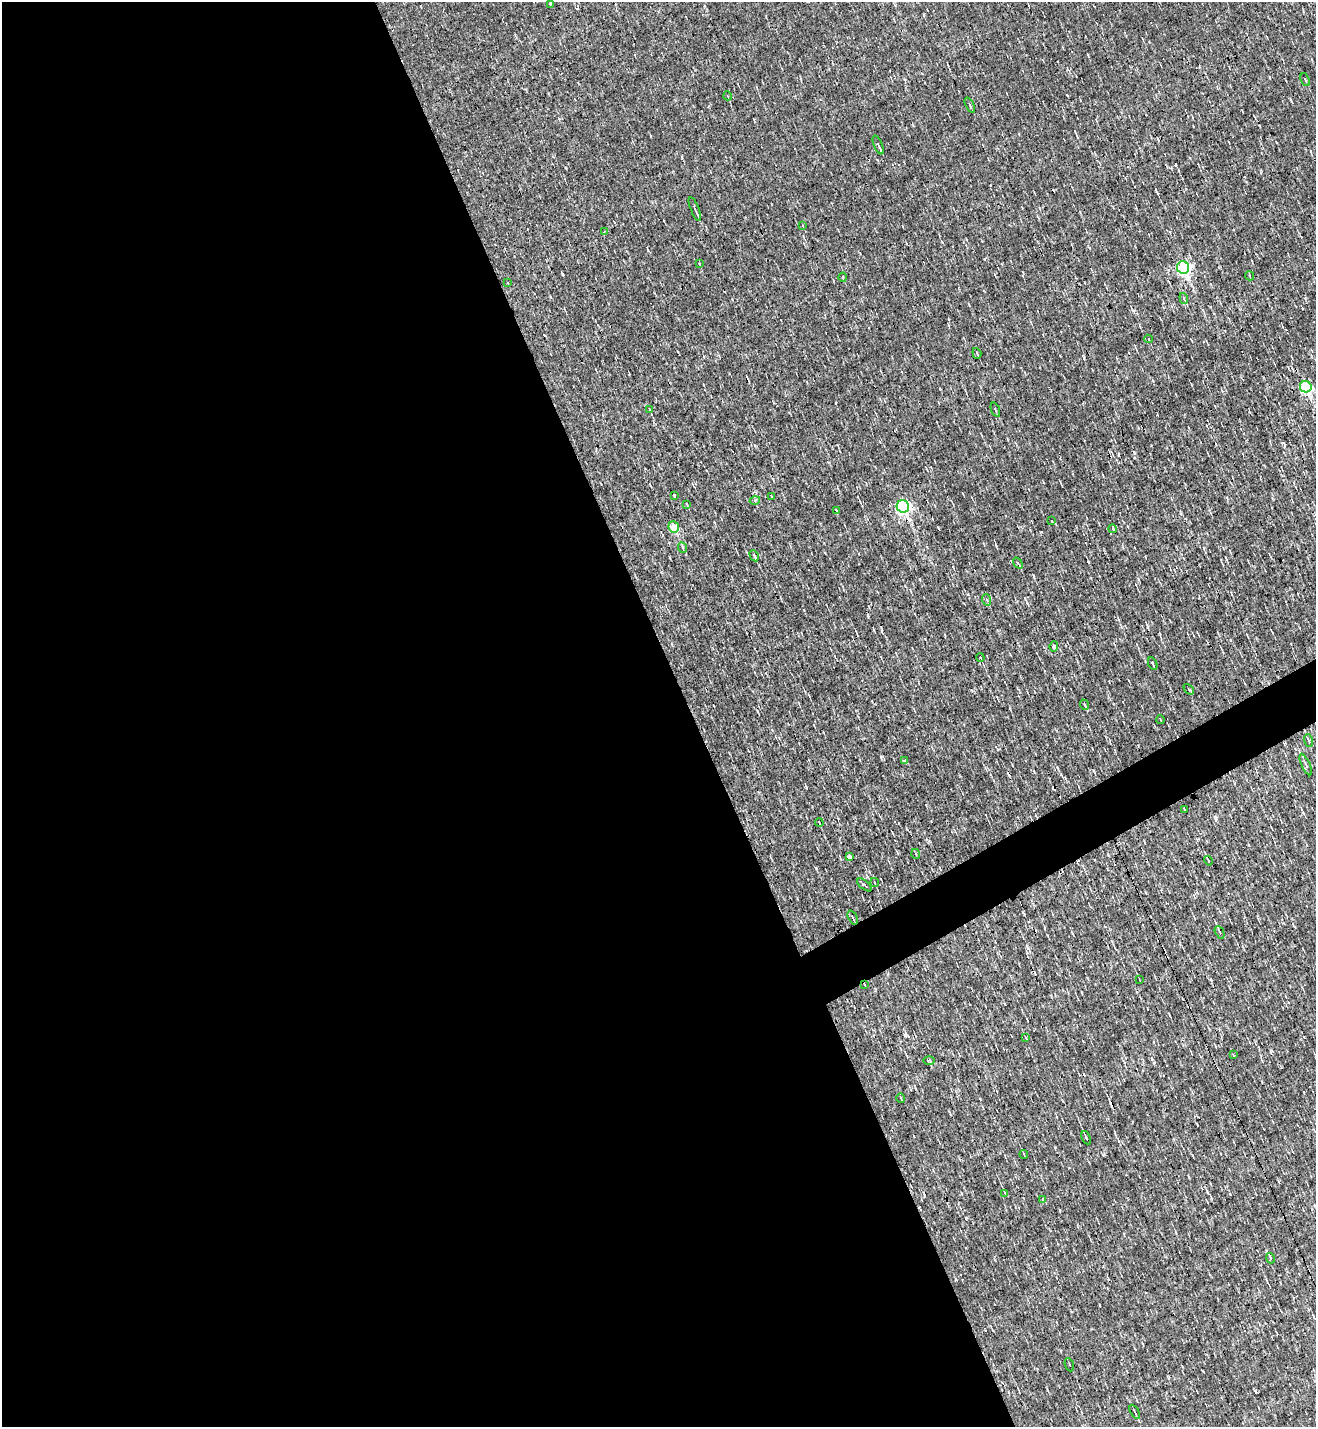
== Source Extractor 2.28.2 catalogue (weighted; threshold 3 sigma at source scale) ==
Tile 9 of 4 x 4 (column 1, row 3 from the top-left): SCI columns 283-1596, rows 1426-2850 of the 5685 x 5701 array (HDU 1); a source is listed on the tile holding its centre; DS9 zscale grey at full resolution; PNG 1318 x 1429 px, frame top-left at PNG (2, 2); each listed source drawn as its Kron ellipse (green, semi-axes under 4 px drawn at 4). Shown black and unused: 54% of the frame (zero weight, under 3 of 4 exposures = <1% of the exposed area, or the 3 px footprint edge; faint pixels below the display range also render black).
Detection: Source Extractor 2.28.2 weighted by HDU 2 'WHT'; one run over the whole footprint, this tile lists its part. Background 0.00267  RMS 0.039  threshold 0.177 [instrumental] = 3 sigma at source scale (4.5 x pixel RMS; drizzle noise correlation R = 1.50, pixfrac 1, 0.05/0.05 arcsec/px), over >= 5 px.
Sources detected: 73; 8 cosmic-ray / hot-pixel residue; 1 long thin detection or spike segment (spike, bleed or trail) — neither listed nor drawn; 1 inside a brighter listed object's ellipse — not listed separately; the other 63 listed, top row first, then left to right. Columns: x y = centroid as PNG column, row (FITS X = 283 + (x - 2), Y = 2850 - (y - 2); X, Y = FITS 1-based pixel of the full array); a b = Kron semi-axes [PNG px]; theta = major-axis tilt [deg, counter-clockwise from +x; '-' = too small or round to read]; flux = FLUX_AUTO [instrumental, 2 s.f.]
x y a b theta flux
550 3 3 2 - 3
1305 80 7 3 -66 4.5
728 96 4 3 - 3.3
970 105 8 3 -66 5.3
878 145 10 3 -68 7
695 209 13 3 -67 10
802 226 3 3 - 18
604 231 4 3 - 3.4
699 264 4 2 - 3.5
1183 268 6 6 - 850
1250 276 4 3 - 3.4
843 277 4 3 - 3.1
507 283 3 3 - 10
1184 298 5 4 - 5.3
1149 339 4 3 - 3.3
977 353 5 3 - 6.7
1306 387 6 5 - 490
650 410 4 2 - 4.2
995 410 7 2 -69 4
674 495 3 3 - 12
771 496 3 2 - 2.4
755 500 5 3 - 4.4
687 504 3 2 - 3.5
903 506 6 6 - 830
837 511 4 2 - 4
1052 521 3 2 - 2.7
674 527 6 5 - 160
1113 529 4 3 - 3.6
683 548 5 3 - 4.7
754 556 6 3 -61 5.4
1018 563 6 3 -55 4.3
987 600 6 3 -71 4
1054 646 5 4 - 17
980 657 4 3 - 6.9
1153 664 7 2 -65 6.6
1189 689 6 2 -45 3
1085 705 5 3 - 3.8
1161 720 4 2 - 2.6
1309 741 6 3 -71 4.8
905 760 3 3 - 9.9
1306 765 12 3 -65 8.5
1184 809 3 2 - 3.4
819 823 4 2 - 3.4
916 854 5 3 - 3.2
849 856 4 3 - 25
1208 861 5 2 - 5.1
874 882 4 2 - 3.1
864 885 9 2 -39 5.6
853 918 7 3 -64 8.6
1220 932 7 3 -62 7.7
1140 980 3 2 - 2.6
865 985 4 2 - 3
1026 1038 3 2 - 2.2
1233 1055 2 2 - 2.4
929 1061 6 3 1 4.2
901 1098 5 3 - 2.6
1086 1138 7 3 -65 9.4
1024 1154 4 2 - 3.9
1005 1193 3 3 - 4.1
1042 1200 3 3 - 5.9
1270 1258 5 3 - 5.1
1069 1365 7 2 -68 3
1135 1412 8 2 -60 4.6
Overlapping masked pixels (flux is a lower limit): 1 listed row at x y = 865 985
Unlisted compact peaks at least as high as the median listed source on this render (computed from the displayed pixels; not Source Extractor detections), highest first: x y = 966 1218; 1216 818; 881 757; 1154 1063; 1138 579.